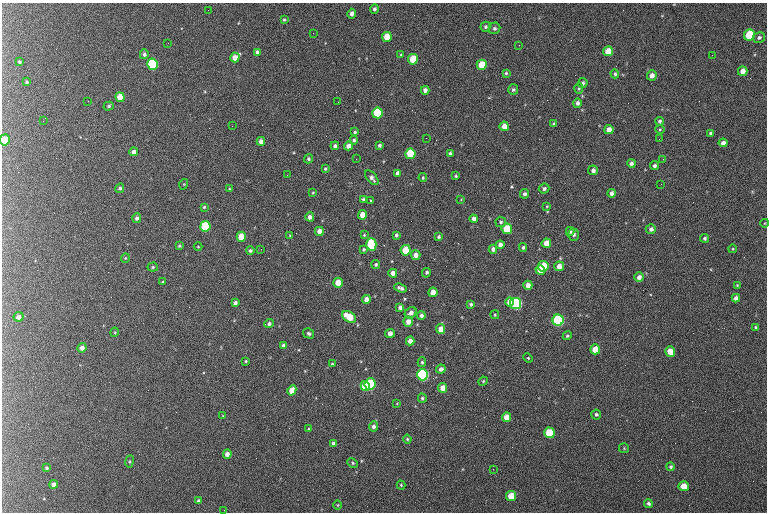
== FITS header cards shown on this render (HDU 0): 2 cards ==
NAXIS1  =                  765 /fastest changing axis
NAXIS2  =                  510 /next to fastest changing axis

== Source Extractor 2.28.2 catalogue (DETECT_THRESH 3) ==
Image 765 x 510 px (HDU 0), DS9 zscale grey, 1 PNG px = 1 image px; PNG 769 x 514 px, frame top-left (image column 1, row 510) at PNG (2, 3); each listed source drawn as its Kron ellipse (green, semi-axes under 4 px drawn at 4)
Background 172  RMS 9.4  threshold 28.2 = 3 sigma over >= 5 px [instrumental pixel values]
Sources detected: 191; all 191 listed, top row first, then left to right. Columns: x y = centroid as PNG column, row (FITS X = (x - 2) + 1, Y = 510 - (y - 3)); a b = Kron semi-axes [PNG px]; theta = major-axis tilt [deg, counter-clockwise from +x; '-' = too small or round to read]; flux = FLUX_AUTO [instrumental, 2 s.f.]
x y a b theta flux
374 9 5 4 - 1500
208 10 2 2 - 360
352 14 5 4 - 2500
284 20 4 3 - 750
485 27 5 4 - 1300
494 28 6 5 - 1600
313 33 2 2 - 450
749 35 6 5 - 30000
387 37 5 4 - 9300
759 38 6 5 - 1400
168 43 2 2 - 490
519 45 2 2 - 290
608 51 5 4 - 9500
257 52 4 4 - 2400
144 54 5 4 - 1700
401 55 4 4 - 580
712 55 2 2 - 290
235 58 5 4 - 5800
413 59 5 5 - 17000
19 62 3 3 - 1200
153 64 5 5 - 71000
482 65 5 5 - 15000
743 71 5 4 - 4300
506 73 4 4 - 960
615 74 4 4 - 1100
652 75 5 5 - 3700
27 82 4 4 - 770
583 83 5 4 - 1500
579 88 5 4 - 880
425 90 4 4 - 2700
513 90 5 5 - 1200
120 97 5 4 - 7700
88 101 2 2 - 320
338 102 2 2 - 330
577 103 4 4 - 1600
109 106 5 4 - 1100
377 113 5 5 - 32000
43 121 2 2 - 270
660 121 4 4 - 1300
554 124 4 4 - 1000
232 126 3 2 - 490
504 126 5 4 - 5800
609 130 4 4 - 5500
660 130 5 3 - 680
355 132 4 4 - 1000
711 133 4 3 - 1100
426 138 2 2 - 240
659 139 2 2 - 640
5 140 5 5 - 13000
354 140 4 4 - 1200
261 141 4 4 - 3300
723 143 4 4 - 2500
379 145 3 3 - 1500
335 146 4 4 - 1600
348 146 4 4 - 3600
134 152 4 4 - 2700
410 154 5 5 - 27000
450 154 4 3 - 1400
308 159 4 4 - 1100
356 159 2 2 - 400
663 159 2 2 - 900
631 163 4 4 - 2100
654 166 4 4 - 1400
325 169 3 3 - 880
593 170 5 5 - 2300
397 173 4 3 - 2100
287 175 2 2 - 930
456 176 3 3 - 760
372 178 9 5 -50 2500
423 178 4 3 - 880
184 184 5 3 - 520
661 184 2 2 - 340
120 188 5 4 - 1400
544 188 5 4 - 1500
229 189 4 4 - 600
313 193 4 3 - 540
612 193 4 4 - 2900
524 194 4 4 - 1800
363 199 3 3 - 870
461 199 3 2 - 420
371 200 3 3 - 1100
547 206 4 3 - 620
204 207 4 4 - 800
362 215 4 4 - 7200
310 217 4 4 - 3000
137 218 5 4 - 1700
474 219 4 4 - 2400
501 222 5 5 - 1300
765 223 4 3 - 440
205 226 5 5 - 43000
507 229 5 5 - 20000
651 229 5 5 - 2400
319 231 4 4 - 4700
570 231 4 4 - 1200
290 235 4 4 - 700
364 235 4 4 - 680
396 235 4 3 - 1200
573 235 6 5 - 1800
241 237 5 4 - 11000
439 237 3 3 - 970
705 238 4 4 - 1100
546 243 5 4 - 6800
371 244 6 5 - 39000
500 245 4 4 - 2900
179 246 3 3 - 790
198 247 4 3 - 490
523 247 4 3 - 1000
261 249 2 2 - 470
364 249 4 4 - 1000
493 249 4 4 - 2400
732 249 4 3 - 510
406 250 5 5 - 19000
250 251 4 4 - 1200
416 255 5 5 - 3400
125 258 5 4 - 670
376 264 4 4 - 1200
543 266 5 5 - 19000
559 266 5 5 - 4700
153 267 5 4 - 920
540 270 5 4 - 12000
393 273 4 4 - 3900
426 273 5 3 - 1400
639 277 5 4 - 2900
163 282 3 2 - 600
338 283 5 5 - 11000
528 285 4 4 - 5200
737 285 3 2 - 480
401 288 6 3 -19 2000
433 292 5 4 - 7100
736 298 4 4 - 2500
366 299 4 4 - 3500
510 302 5 4 - 6700
235 303 4 3 - 2200
471 304 4 3 - 1400
516 304 5 5 - 79000
400 307 4 4 - 2200
411 313 6 5 - 2800
421 315 4 4 - 2000
495 315 4 3 - 660
19 317 5 4 - 3100
349 317 7 5 -32 15000
558 320 5 5 - 71000
408 322 5 4 - 3900
269 324 4 4 - 1800
756 327 4 3 - 810
441 329 5 4 - 4800
115 332 5 3 - 590
309 333 6 4 -31 1300
390 333 5 4 - 4100
567 336 5 4 - 940
410 341 4 4 - 3700
283 346 4 4 - 2100
82 348 5 4 - 3000
595 349 5 5 - 10000
670 351 5 5 - 9200
528 358 5 4 - 700
246 361 4 3 - 660
422 362 5 4 - 1000
332 364 3 3 - 780
441 369 5 4 - 2400
423 375 5 5 - 130000
483 381 5 4 - 700
370 384 5 5 - 66000
365 386 5 4 - 24000
443 388 5 4 - 7100
292 390 5 4 - 6100
422 398 4 4 - 1100
397 403 4 2 - 420
596 414 5 5 - 1100
223 416 4 3 - 540
507 417 5 4 - 8200
373 426 5 4 - 2000
309 429 4 2 - 570
549 433 5 5 - 29000
407 439 4 4 - 820
333 443 4 3 - 1900
624 448 5 5 - 690
227 454 4 4 - 3500
129 461 6 3 81 760
353 463 5 4 - 810
671 467 4 4 - 1000
47 468 3 3 - 880
493 469 2 2 - 1600
54 484 4 4 - 3100
401 485 4 4 - 750
684 486 5 5 - 10000
511 496 5 5 - 15000
199 501 4 3 - 2000
648 503 4 4 - 1300
338 505 5 3 - 510
224 510 3 2 - 490
At the frame edge (FLAGS 8, measured only in part): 1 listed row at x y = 5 140

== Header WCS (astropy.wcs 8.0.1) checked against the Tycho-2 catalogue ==
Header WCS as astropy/WCSLIB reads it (CRVAL/CRPIX/CD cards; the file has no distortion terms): RA---TAN/DEC--TAN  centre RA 01:46:32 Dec +61:13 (26.63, +61.21 deg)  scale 1.48 arcsec/px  FOV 18.9' x 12.6'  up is +179 deg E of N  parity flipped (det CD > 0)
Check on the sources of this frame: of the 60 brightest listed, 45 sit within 1.9 arcsec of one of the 65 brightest Tycho-2 stars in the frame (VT <= 13.24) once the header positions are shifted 0.14 arcsec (0.03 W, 0.14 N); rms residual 0.65 arcsec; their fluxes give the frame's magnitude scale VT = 21.30 - 2.5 log10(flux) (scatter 0.12 mag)
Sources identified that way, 46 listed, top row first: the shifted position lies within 1.9 arcsec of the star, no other Tycho-2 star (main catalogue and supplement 1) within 3.8 arcsec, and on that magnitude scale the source's flux lands within +1.5 / -3 mag of the star's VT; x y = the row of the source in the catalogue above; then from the Tycho-2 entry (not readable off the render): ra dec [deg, ICRS J2000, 3 dp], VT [Tycho-2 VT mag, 2 dp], TYC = Tycho-2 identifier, HIP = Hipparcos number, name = IAU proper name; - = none
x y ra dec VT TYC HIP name
749 35 26.325 +61.116 10.09 4032-1619-1 - -
387 37 26.635 +61.119 11.41 4032-2650-1 - -
608 51 26.445 +61.124 11.30 4032-1689-1 - -
235 58 26.764 +61.129 11.85 4032-1709-1 - -
413 59 26.612 +61.128 10.62 4032-1751-1 - -
153 64 26.834 +61.132 9.18 4032-3020-1 8325 -
482 65 26.553 +61.130 10.93 4032-1661-1 - -
120 97 26.862 +61.146 11.44 4032-2778-1 - -
377 113 26.642 +61.151 10.08 4032-2415-1 - -
504 126 26.533 +61.155 12.62 4032-2478-1 - -
609 130 26.444 +61.156 12.68 4032-3047-1 - -
5 140 26.960 +61.164 11.23 4032-2543-1 - -
410 154 26.613 +61.167 10.35 4032-2171-1 - -
362 215 26.653 +61.193 11.74 4032-2359-1 - -
205 226 26.787 +61.198 9.65 4032-1477-1 8305 -
507 229 26.529 +61.198 10.56 4032-2137-1 - -
319 231 26.689 +61.200 12.59 4032-2479-1 - -
241 237 26.756 +61.203 11.03 4032-2516-1 - -
546 243 26.495 +61.203 11.81 4032-1213-1 - -
371 244 26.645 +61.205 10.21 4032-1089-1 - -
406 250 26.615 +61.207 10.76 4032-1965-1 - -
543 266 26.497 +61.213 10.59 4032-1893-1 - -
559 266 26.484 +61.213 11.55 4032-2367-1 - -
540 270 26.500 +61.214 10.98 4032-1893-2 - -
639 277 26.415 +61.216 12.28 4032-1659-1 - -
338 283 26.673 +61.221 10.99 4032-1437-1 - -
433 292 26.591 +61.224 11.47 4032-2812-1 - -
366 299 26.648 +61.228 11.81 4032-1819-1 - -
510 302 26.526 +61.228 11.20 4032-3101-1 8239 -
516 304 26.520 +61.228 9.04 4032-2269-1 8239 -
19 317 26.946 +61.237 12.23 4032-2998-1 - -
349 317 26.663 +61.235 11.10 4032-2259-1 - -
558 320 26.484 +61.235 9.05 4032-1601-1 - -
410 341 26.610 +61.244 10.95 4032-1633-1 - -
595 349 26.452 +61.247 11.23 4032-2581-1 - -
670 351 26.387 +61.247 11.87 4032-2955-1 - -
423 375 26.599 +61.258 8.60 4032-2615-1 8260 -
370 384 26.644 +61.262 9.35 4032-3013-1 - -
365 386 26.648 +61.263 10.38 4032-3099-1 - -
443 388 26.582 +61.264 11.79 4032-1531-1 - -
292 390 26.711 +61.266 11.79 4032-2907-1 - -
507 417 26.526 +61.275 11.34 4032-1925-1 - -
549 433 26.489 +61.281 10.27 4032-2021-1 - -
54 484 26.914 +61.306 12.51 4032-2601-1 - -
684 486 26.373 +61.302 11.38 4032-989-1 - -
511 496 26.521 +61.308 10.86 4032-2811-1 - -